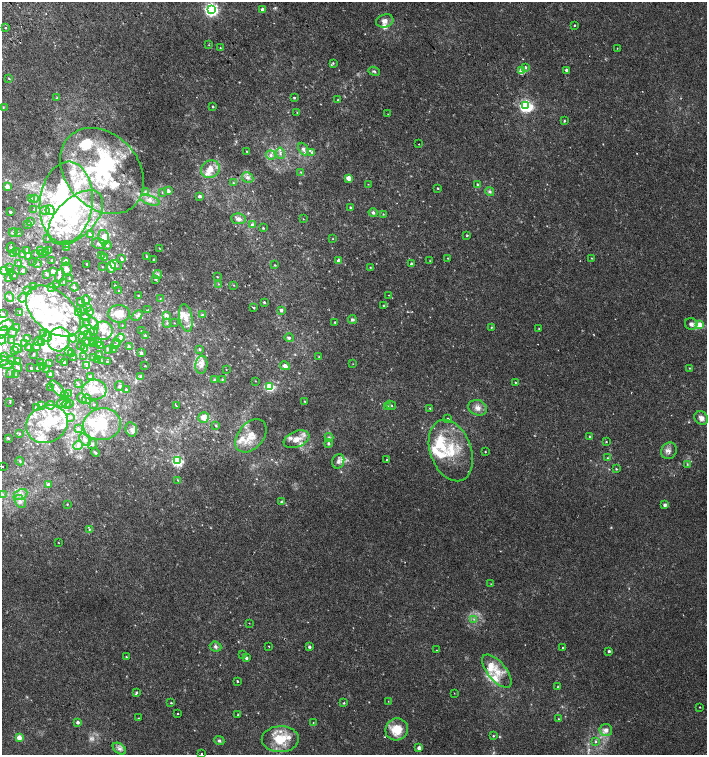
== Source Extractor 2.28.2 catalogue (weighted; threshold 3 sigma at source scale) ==
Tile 11 of 4 x 4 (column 3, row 3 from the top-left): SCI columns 2999-4407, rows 1543-3047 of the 6060 x 6084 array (HDU 1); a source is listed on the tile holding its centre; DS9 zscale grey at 2 x 2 block average (1 PNG px = mean of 2 x 2 image px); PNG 709 x 757 px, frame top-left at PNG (2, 2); each listed source drawn as its Kron ellipse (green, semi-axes under 4 px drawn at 4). Shown black and unused: <1% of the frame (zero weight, under 2 of 3 exposures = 2% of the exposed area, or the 3 px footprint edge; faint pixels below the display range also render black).
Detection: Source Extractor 2.28.2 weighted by HDU 2 'WHT'; one run over the whole footprint, this tile lists its part. Background 0.00538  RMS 0.0026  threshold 0.0118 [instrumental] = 3 sigma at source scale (4.5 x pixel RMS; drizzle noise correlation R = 1.50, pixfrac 1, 0.0396/0.0396 arcsec/px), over >= 5 px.
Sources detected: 471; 2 too faint to see at this stretch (2 x 2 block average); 12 inside a brighter object's white glare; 1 cosmic-ray / hot-pixel residue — neither listed nor drawn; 1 coinciding with a brighter row at this scale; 103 inside a brighter listed object's ellipse — not listed separately; the other 352 listed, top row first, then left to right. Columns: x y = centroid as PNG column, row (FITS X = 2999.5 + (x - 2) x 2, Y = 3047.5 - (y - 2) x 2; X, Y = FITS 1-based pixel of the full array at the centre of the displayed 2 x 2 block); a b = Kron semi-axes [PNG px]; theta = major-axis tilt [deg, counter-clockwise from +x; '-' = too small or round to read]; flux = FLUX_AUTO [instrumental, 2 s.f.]
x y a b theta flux
211 10 4 4 - 150
262 10 3 2 - 2.6
385 21 9 6 18 3.4
575 25 2 2 - 0.8
5 27 2 2 - 3.7
209 45 2 2 - 0.29
220 48 2 2 - 0.41
617 48 2 2 - 0.23
333 63 3 3 - 0.74
525 67 4 3 - 0.98
566 70 2 2 - 1.6
374 71 6 3 -21 0.94
522 71 3 3 - 17
9 78 3 2 - 0.5
57 98 3 3 - 0.46
294 98 2 2 - 0.75
338 100 2 2 - 0.44
526 106 4 4 - 130
3 107 3 2 - 0.38
213 107 2 2 - 0.69
297 113 2 2 - 0.32
388 114 2 2 - 0.35
564 121 3 3 - 0.68
419 144 2 2 - 0.3
303 149 6 4 -64 1.8
247 151 2 2 - 0.43
312 152 3 3 - 0.87
280 153 6 3 -80 1.2
271 155 5 4 - 1.9
210 169 10 8 36 6.9
102 171 47 36 -48 68
301 172 3 2 - 0.45
248 178 6 5 - 2
349 178 3 3 - 8.5
233 183 3 2 - 0.47
368 184 2 2 - 0.22
477 184 3 2 - 0.9
7 186 2 2 - 4.9
438 188 3 2 - 0.45
145 191 4 3 - 0.86
168 191 3 3 - 2.4
162 192 3 2 - 0.42
490 192 5 4 - 1.3
199 196 3 3 - 1.5
35 198 4 3 - 0.84
32 199 3 3 - 1.6
150 200 10 4 -18 3.5
66 202 41 26 84 93
350 207 2 2 - 0.77
34 210 3 2 - 0.47
45 210 5 4 - 2.3
50 210 5 4 - 4.1
10 212 2 2 - 1
373 212 4 4 - 1.4
383 214 2 2 - 0.26
76 217 33 19 45 38
239 219 7 5 -5 2.7
303 219 2 2 - 0.23
31 222 3 3 - 0.51
28 224 3 3 - 0.4
252 225 3 3 - 3.2
263 228 3 2 - 0.54
13 232 4 2 - 0.84
18 233 2 2 - 0.4
90 234 3 3 - 1.2
467 235 2 2 - 0.83
104 237 7 5 -75 5.6
48 239 3 3 - 0.49
333 239 2 2 - 0.27
99 243 7 5 -11 2.1
67 244 2 2 - 0.28
107 245 4 4 - 1.6
66 247 2 2 - 0.23
11 248 5 2 - 0.54
159 248 3 2 - 0.26
41 250 4 3 - 0.69
27 251 3 3 - 0.84
48 251 3 3 - 0.84
16 252 2 2 - 0.31
13 253 3 2 - 0.31
46 253 2 2 - 1.5
35 254 3 2 - 0.29
43 254 3 3 - 2
22 255 2 2 - 0.51
102 255 4 2 - 0.51
146 256 2 2 - 0.38
28 257 3 2 - 3
105 257 3 3 - 0.48
448 258 2 2 - 0.33
591 258 3 2 - 0.31
122 259 3 2 - 1.1
154 259 2 2 - 0.58
52 260 2 2 - 0.41
33 261 2 2 - 0.26
66 261 4 3 - 4.8
339 261 2 2 - 5.8
430 261 2 2 - 0.25
18 263 3 3 - 0.59
37 264 4 2 - 0.6
87 264 2 2 - 0.58
412 264 2 2 - 3.2
116 265 6 3 -34 0.99
275 265 2 2 - 0.48
9 267 3 2 - 0.49
103 267 2 2 - 0.26
111 267 6 4 89 7.3
370 267 2 2 - 0.32
66 269 6 5 - 4.3
4 271 4 3 - 4.3
23 271 2 2 - 1.5
53 271 4 2 - 2.2
11 273 3 3 - 1.1
47 274 2 2 - 1.8
14 275 2 2 - 0.46
60 275 7 3 73 1.3
158 275 5 3 - 0.96
217 277 3 2 - 0.33
9 278 2 2 - 1.3
69 279 2 2 - 0.45
156 279 3 3 - 0.51
64 282 3 2 - 0.46
219 284 3 2 - 0.42
57 285 2 2 - 0.38
115 285 2 2 - 0.91
233 285 3 2 - 0.3
33 287 3 3 - 0.66
51 287 3 3 - 0.6
74 287 4 3 - 1.1
27 290 3 3 - 0.62
119 291 3 2 - 0.3
389 295 2 2 - 0.27
138 296 2 2 - 0.65
9 297 5 3 - 0.97
23 298 5 4 - 1.6
160 298 3 2 - 0.28
86 300 4 3 - 3.1
80 302 3 2 - 0.51
264 302 2 2 - 0.65
384 306 3 3 - 0.76
253 307 3 2 - 0.97
87 308 4 3 - 0.66
83 309 3 2 - 0.55
148 310 2 2 - 0.29
281 310 3 3 - 1.2
53 311 32 19 -41 32
20 312 2 2 - 0.35
79 312 4 3 - 0.91
90 312 3 3 - 0.63
3 314 2 2 - 0.89
119 314 11 9 0 9
167 315 4 3 - 2.8
202 315 3 3 - 0.73
86 316 3 2 - 0.4
137 316 6 4 40 1.7
186 318 14 6 -79 6
352 320 4 4 - 1
87 322 3 2 - 0.46
335 322 2 2 - 0.39
94 323 7 3 -60 2.5
167 323 4 3 - 0.73
175 323 2 2 - 0.27
691 324 6 6 - 2.1
6 325 8 5 24 2.4
122 325 2 2 - 0.31
700 325 3 3 - 14
491 327 2 2 - 0.37
16 328 3 2 - 0.99
539 328 3 2 - 0.4
84 331 4 3 - 1.9
103 331 9 9 - 5.8
141 331 2 2 - 0.23
13 332 5 3 - 0.81
94 332 3 2 - 1
2 333 7 4 51 2.3
43 334 3 3 - 0.98
87 334 3 3 - 0.69
145 335 3 3 - 0.74
47 337 5 4 - 5.7
83 337 3 3 - 0.85
73 338 4 3 - 2.2
120 338 4 4 - 1.6
289 338 5 3 - 0.99
27 339 3 2 - 1.2
59 339 12 11 - 10
2 340 4 4 - 1.4
11 341 3 2 - 0.32
38 341 4 3 - 0.81
86 341 4 2 - 0.5
94 341 3 3 - 0.74
42 342 4 3 - 0.98
117 342 3 2 - 0.33
24 343 3 2 - 0.46
97 343 2 2 - 3.1
92 344 2 2 - 0.44
115 345 3 2 - 0.36
81 346 4 2 - 0.49
101 346 3 2 - 0.4
129 346 4 3 - 0.89
29 347 3 2 - 0.91
36 347 3 2 - 1.4
17 349 5 4 - 1.2
84 349 3 2 - 0.71
108 349 2 2 - 2.4
199 349 3 3 - 0.77
15 350 3 3 - 2.1
113 350 2 2 - 0.2
68 351 4 3 - 1.9
72 353 3 3 - 2.6
141 353 3 3 - 2.1
34 354 2 2 - 0.62
99 355 2 2 - 1.2
4 356 4 3 - 1
84 356 3 2 - 0.46
74 357 2 2 - 0.57
94 357 4 3 - 0.74
319 357 3 2 - 0.37
61 359 2 2 - 0.29
12 360 4 3 - 2.5
97 360 3 3 - 0.57
102 360 3 2 - 0.38
2 361 7 4 -11 2.2
18 361 3 3 - 2.1
40 362 2 2 - 0.2
64 362 2 2 - 1.4
107 362 2 2 - 0.46
50 363 2 2 - 0.31
353 364 2 2 - 0.28
7 365 7 4 -6 2.2
201 365 9 6 83 3.1
42 366 4 3 - 2.4
87 366 2 2 - 0.36
145 366 2 2 - 0.47
285 366 5 4 - 2
17 367 5 3 - 1.9
31 368 2 2 - 0.62
37 368 2 2 - 1.5
690 368 3 2 - 0.36
226 369 2 2 - 0.2
47 370 3 2 - 0.5
11 373 5 4 - 1.3
50 374 2 2 - 1.3
16 375 3 3 - 1.3
91 377 4 3 - 1.6
141 377 4 4 - 1.1
214 379 4 3 - 0.71
222 379 3 2 - 0.38
255 381 2 2 - 0.23
515 382 2 2 - 0.42
78 384 3 2 - 0.44
119 386 5 3 - 0.9
50 387 2 2 - 0.23
269 387 4 3 - 45
57 389 10 4 -48 2.6
126 389 2 2 - 0.54
94 390 12 10 2 8.6
69 393 3 2 - 0.28
64 396 3 2 - 0.44
82 398 5 3 - 0.9
86 399 5 4 - 1.8
305 401 3 2 - 0.35
10 402 2 2 - 0.31
63 402 6 4 38 1.4
69 403 3 2 - 0.5
94 404 2 2 - 0.33
42 405 3 2 - 0.39
51 405 4 4 - 1.2
66 405 4 2 - 0.5
391 405 5 2 - 0.81
176 406 3 2 - 0.34
387 406 3 3 - 0.52
36 407 3 3 - 0.52
430 408 3 2 - 0.42
478 408 9 7 -19 3.9
71 417 4 3 - 0.85
204 417 5 5 - 4.7
701 418 7 6 - 2.9
448 419 2 2 - 0.8
47 424 21 18 29 25
102 424 19 16 8 28
216 425 3 2 - 0.38
78 429 4 4 - 1.3
131 429 7 5 -76 2.6
19 433 3 3 - 0.8
251 436 19 12 49 11
329 437 4 3 - 0.74
590 437 2 2 - 0.74
8 438 4 3 - 0.78
296 439 13 7 22 6.1
85 440 7 4 -51 2.6
606 442 2 2 - 0.32
328 443 4 3 - 0.88
92 444 5 4 - 1.2
78 445 5 3 - 1.7
451 450 32 20 -70 27
669 451 8 7 - 2.8
95 452 4 3 - 0.78
485 452 2 2 - 0.33
608 458 3 3 - 0.63
387 460 2 2 - 0.57
20 461 4 3 - 0.65
178 461 3 3 - 82
338 461 7 6 - 2.7
687 464 4 3 - 0.54
3 467 2 2 - 0.45
616 469 3 3 - 0.52
178 480 3 2 - 0.47
48 484 3 3 - 2
2 494 3 2 - 0.47
20 495 7 5 26 2.9
20 501 7 5 -59 2.3
282 502 2 2 - 2.4
67 504 2 2 - 0.34
665 505 4 3 - 1.6
89 529 3 3 - 0.72
59 543 2 2 - 0.25
491 584 2 2 - 0.22
474 619 3 3 - 0.6
249 623 2 2 - 0.2
269 646 2 2 - 0.3
215 647 6 5 - 1.6
309 647 3 3 - 1.3
563 647 3 2 - 0.4
436 650 2 2 - 0.21
609 651 2 2 - 1.2
242 655 3 3 - 0.48
126 657 2 2 - 0.4
246 658 3 2 - 1.9
497 671 20 9 -50 11
237 681 2 2 - 0.6
558 687 2 2 - 0.45
136 692 3 2 - 0.56
454 693 2 2 - 0.19
388 701 2 2 - 0.19
171 703 3 2 - 0.38
344 703 2 2 - 0.61
700 707 2 2 - 0.35
178 713 2 2 - 0.79
238 715 3 2 - 0.72
139 718 2 2 - 0.26
558 719 2 2 - 0.28
78 722 3 2 - 2.1
313 723 2 2 - 0.27
397 729 11 11 - 14
606 730 6 6 - 3
493 736 3 2 - 0.57
19 738 3 3 - 13
280 739 18 13 1 16
219 741 5 4 - 1.2
596 742 3 2 - 0.54
419 748 2 2 - 5.5
119 749 7 5 -36 2.3
201 753 2 2 - 0.55
Isophote crosses this tile's border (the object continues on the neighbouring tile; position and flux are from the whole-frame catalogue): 5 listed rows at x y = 4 271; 2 333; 2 340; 2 361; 7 365
Diffuse or blended objects may show on this block-average render without a row.